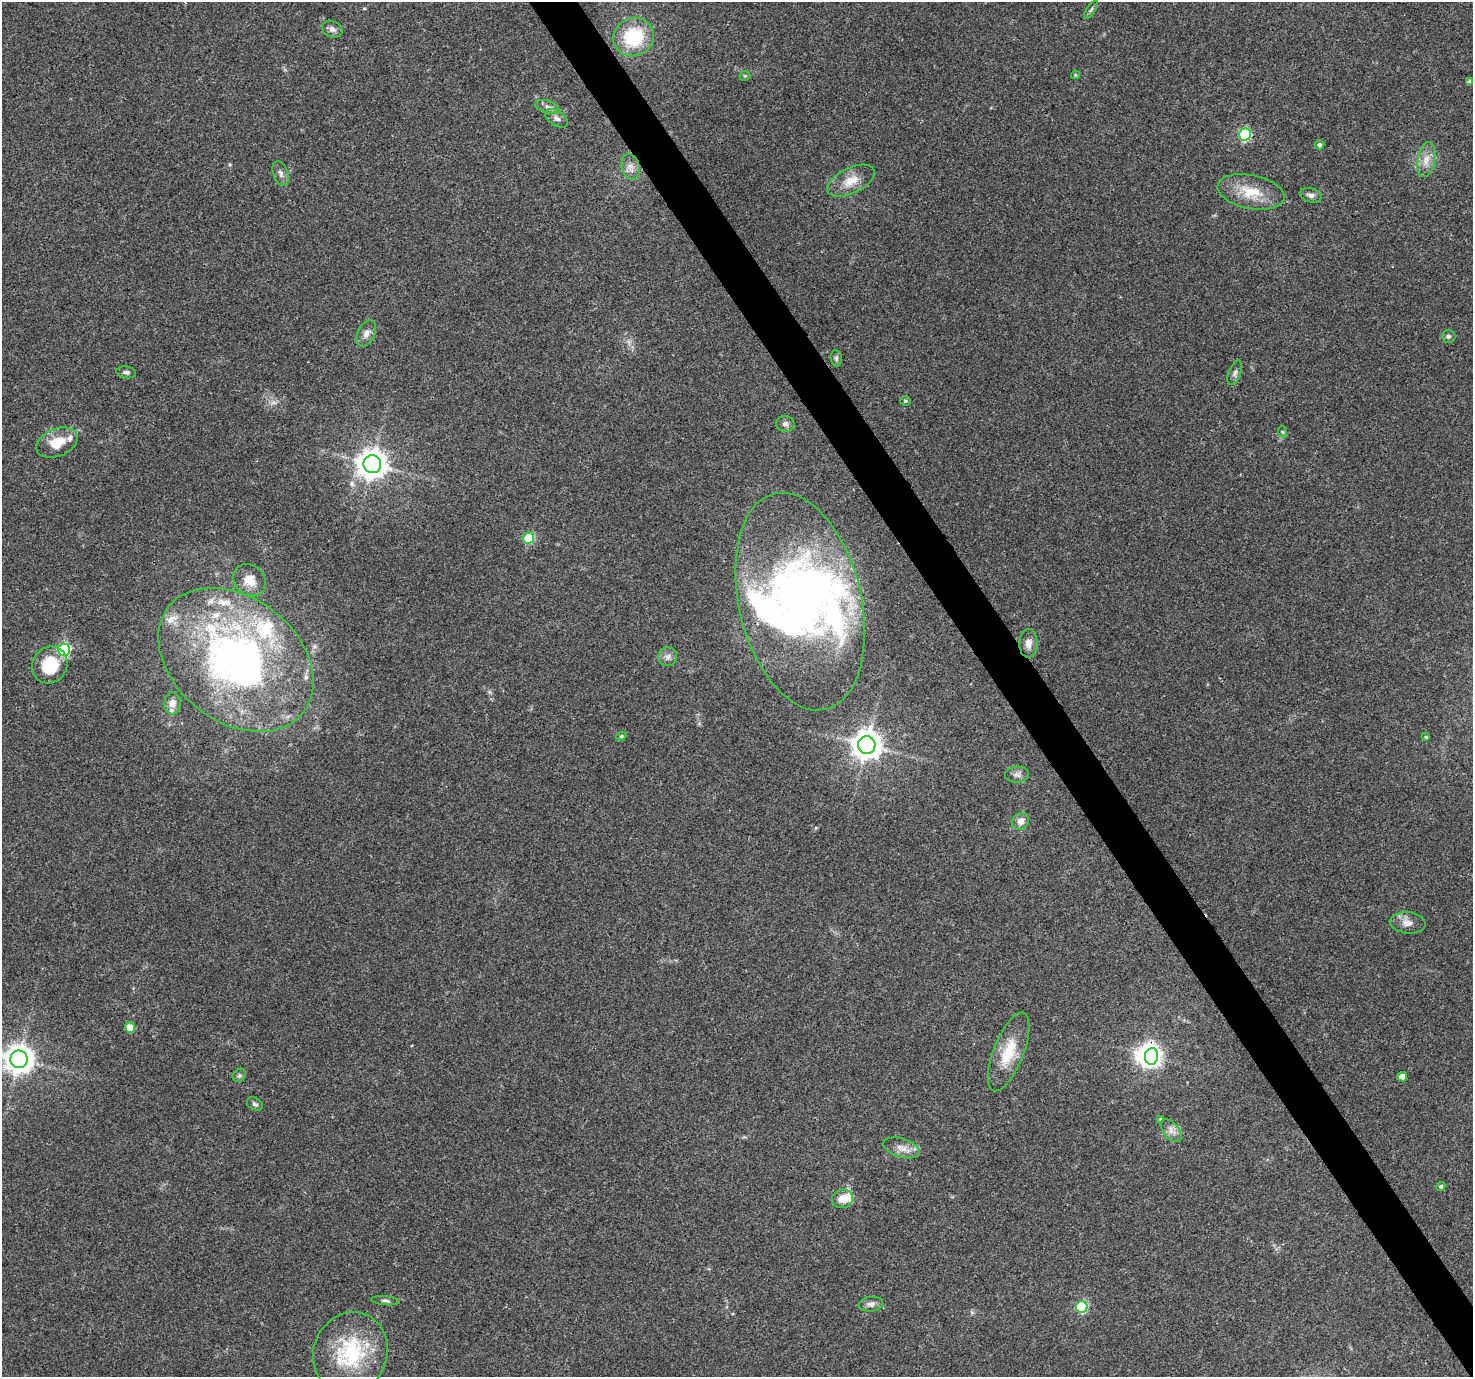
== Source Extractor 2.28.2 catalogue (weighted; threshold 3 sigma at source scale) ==
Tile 6 of 4 x 4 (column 2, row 2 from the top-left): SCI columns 1472-2942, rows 2869-4243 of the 5888 x 5798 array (HDU 1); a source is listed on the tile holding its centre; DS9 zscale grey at full resolution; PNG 1475 x 1379 px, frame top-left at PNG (2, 2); each listed source drawn as its Kron ellipse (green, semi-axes under 4 px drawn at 4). Shown black and unused: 3% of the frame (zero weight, under 3 of 4 exposures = <1% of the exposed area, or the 3 px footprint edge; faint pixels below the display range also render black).
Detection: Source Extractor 2.28.2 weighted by HDU 2 'WHT'; one run over the whole footprint, this tile lists its part. Background 0.0498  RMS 0.0039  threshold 0.0175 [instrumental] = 3 sigma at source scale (4.5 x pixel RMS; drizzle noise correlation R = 1.50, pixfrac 1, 0.0396/0.0396 arcsec/px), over >= 5 px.
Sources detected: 70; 1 too faint to see at this stretch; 3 inside a brighter object's white glare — neither listed nor drawn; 9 inside a brighter listed object's ellipse — not listed separately; the other 57 listed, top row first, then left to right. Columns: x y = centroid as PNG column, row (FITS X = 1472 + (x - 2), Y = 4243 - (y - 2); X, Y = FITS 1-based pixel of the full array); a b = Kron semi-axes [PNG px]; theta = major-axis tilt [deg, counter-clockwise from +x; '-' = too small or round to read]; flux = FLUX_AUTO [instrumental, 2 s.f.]
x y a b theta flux
1091 10 10 4 56 0.86
332 29 10 8 -25 1.7
634 37 20 19 - 23
1075 75 4 4 - 0.45
745 76 5 5 - 0.45
1469 82 4 4 - 1.2
547 107 12 6 -16 1.6
557 118 12 7 -33 1.8
1245 135 6 6 - 41
1319 145 5 4 - 0.95
1426 160 18 8 81 4.1
631 167 13 9 -75 2.7
281 173 13 7 -70 1.7
851 181 25 12 26 6.6
1251 192 34 16 -11 11
1311 195 11 7 -14 1.6
366 333 14 8 64 2.6
1448 336 7 6 - 0.91
836 358 8 5 -81 0.81
126 372 10 6 -9 1.1
1235 373 13 6 69 1.4
906 401 5 5 - 0.5
785 424 9 8 - 1.7
1283 432 6 3 -70 0.51
57 442 21 14 22 8.2
372 464 9 9 - 570
529 538 5 5 - 22
250 580 17 14 -40 5.2
800 602 111 61 -77 180
1028 643 14 9 88 3.1
64 650 6 6 - 49
668 657 9 9 - 1.8
236 660 86 62 -38 170
50 665 19 17 56 14
172 703 11 8 86 3.6
621 736 5 4 - 0.58
1426 737 4 4 - 0.46
867 745 9 8 - 580
1017 775 12 8 4 1.8
1021 821 9 7 42 2.7
1408 923 18 10 -6 3.4
130 1028 5 5 - 6.9
1009 1052 42 15 69 13
1151 1056 8 6 82 150
19 1059 9 8 - 510
239 1075 7 6 - 0.82
1402 1077 5 4 - 3.3
255 1104 9 6 -33 1.1
1161 1119 4 3 - 0.6
1171 1131 13 7 -50 2.4
902 1148 19 9 -17 3.6
1441 1186 5 4 - 0.72
842 1199 10 9 - 4.8
385 1301 14 4 -6 1.1
871 1304 12 7 7 1.8
1082 1307 6 6 - 34
350 1353 41 36 69 33
Overlapping masked pixels (flux is a lower limit): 1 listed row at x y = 1151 1056
Isophote crosses this tile's border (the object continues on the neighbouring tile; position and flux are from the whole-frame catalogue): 1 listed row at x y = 19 1059